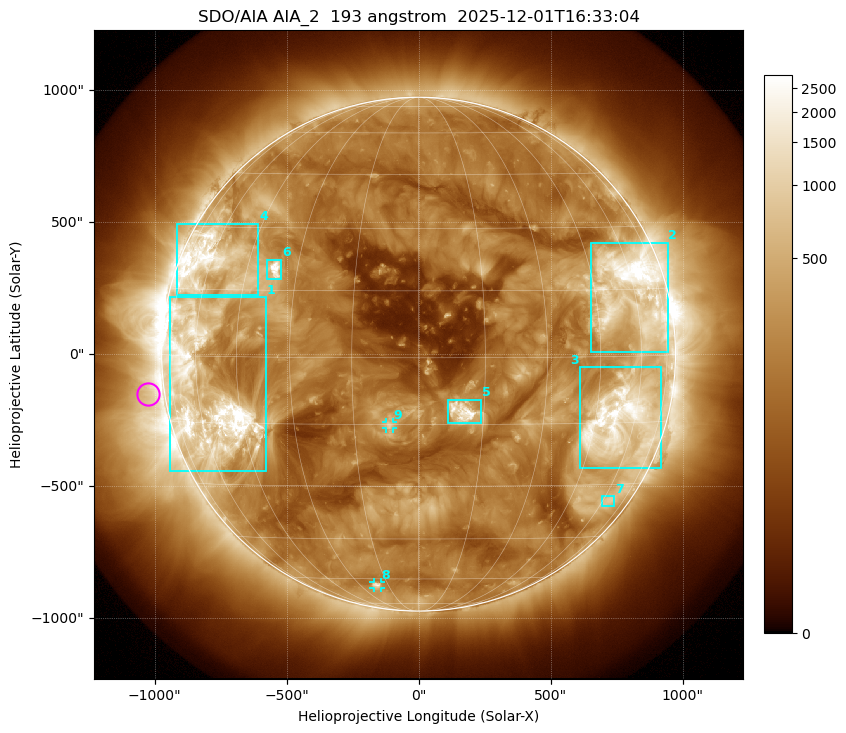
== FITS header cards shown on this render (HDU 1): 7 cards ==
TELESCOP= 'SDO/AIA '           / For AIA: SDO/AIA
INSTRUME= 'AIA_2   '           / For AIA: AIA_ATA1, AIA_ATA2, AIA_ATA3 or AIA_AT
WAVELNTH=                  193 / [angstrom] Wavelength
WAVEUNIT= 'angstrom'           / Wavelength unit: angstrom
DATE-OBS= '2025-12-01T16:33:04.843' / [ISO] Date when observation started; ISO 8
CTYPE1  = 'HPLN-TAN'           / CTYPE1: HPLN
CTYPE2  = 'HPLT-TAN'           / CTYPE2: HPLT

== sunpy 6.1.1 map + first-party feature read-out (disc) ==
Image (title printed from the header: SDO/AIA AIA_2  193 angstrom  2025-12-01T16:33:04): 1024 x 1024 px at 2.4 arcsec/px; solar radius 973 arcsec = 406 px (full disc in frame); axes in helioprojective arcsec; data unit not stated in the header (colour bar unlabelled)
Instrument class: DISC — disc imager (sunpy class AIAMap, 193 A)
Bright regions (active regions / flare kernels): reference = the median radial profile (limb darkening/brightening removed); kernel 9 px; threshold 5 sigma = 516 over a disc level ~192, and >= 1.15x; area >= 12 px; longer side >= 10 px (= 24 arcsec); searched inside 0.97 R_sun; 9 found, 9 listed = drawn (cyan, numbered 1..; 2 of them under ~33 arcsec drawn as corner ticks so the feature stays visible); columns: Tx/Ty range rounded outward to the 5 arcsec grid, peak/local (2 s.f.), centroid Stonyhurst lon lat
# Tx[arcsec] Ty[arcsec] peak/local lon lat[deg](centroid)
1 -945..-575 -445..215 21 -57 -8
2 650..945 10..425 20 +58 +14
3 610..920 -430..-50 14 +54 -15
4 -915..-605 225..495 10 -60 +21
5 110..240 -260..-170 17 +10 -12
6 -575..-520 280..360 16 -36 +20
7 690..740 -575..-535 3.5 +63 -34
8 -170..-145 -885..-865 5.6 -21 -63
9 -125..-95 -280..-255 6.2 -7 -15
Off-limb structures (1.02-1.3 R_sun): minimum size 162 px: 3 found; the strongest spans PA ~60..135 deg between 1.02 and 1.3 R_sun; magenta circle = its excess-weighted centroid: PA ~100 deg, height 1.06 R_sun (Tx ~-1025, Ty ~-150 arcsec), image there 2.4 x the reference